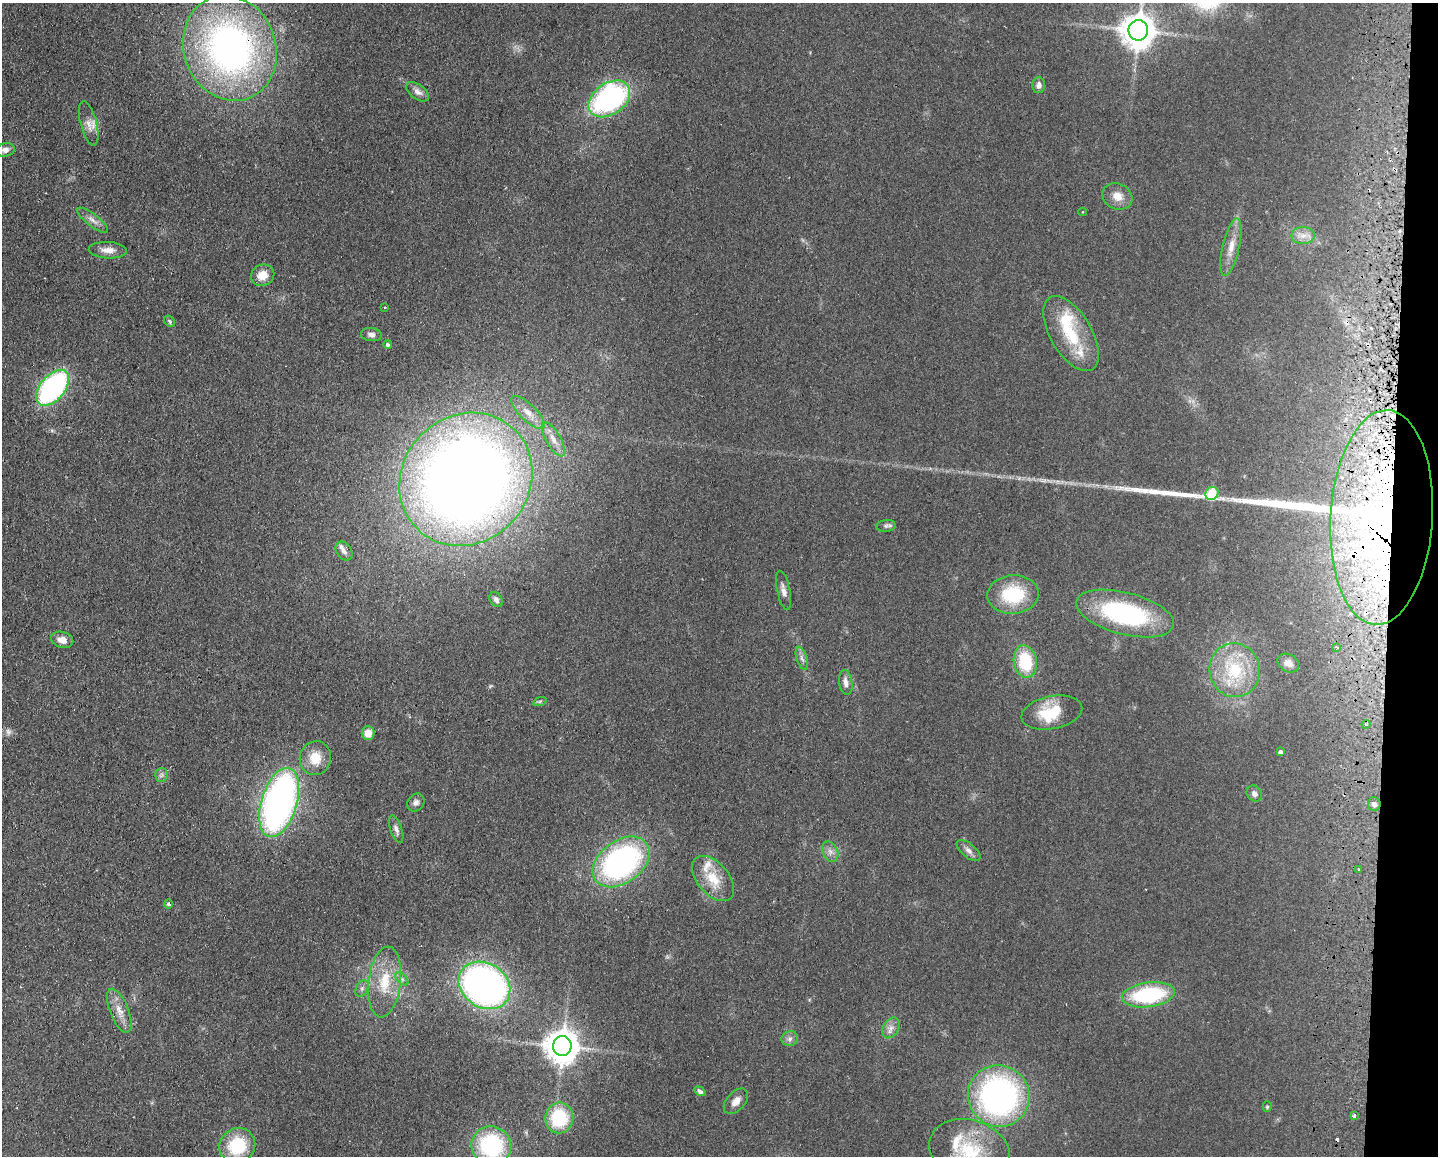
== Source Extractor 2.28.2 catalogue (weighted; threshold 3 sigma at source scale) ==
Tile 6 of 3 x 4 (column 3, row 2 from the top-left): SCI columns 3042-4477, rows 2319-3472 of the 4757 x 4636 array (HDU 1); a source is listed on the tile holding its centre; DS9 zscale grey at full resolution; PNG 1440 x 1158 px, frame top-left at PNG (2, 3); each listed source drawn as its Kron ellipse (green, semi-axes under 4 px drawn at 4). Shown black and unused: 3% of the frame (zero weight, under 2 of 3 exposures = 3% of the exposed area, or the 3 px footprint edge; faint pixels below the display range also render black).
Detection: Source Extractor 2.28.2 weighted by HDU 2 'WHT'; one run over the whole footprint, this tile lists its part. Background 0.0578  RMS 0.01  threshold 0.0467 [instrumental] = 3 sigma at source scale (4.5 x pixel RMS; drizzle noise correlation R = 1.50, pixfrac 1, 0.05/0.05 arcsec/px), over >= 5 px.
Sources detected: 91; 1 too faint to see at this stretch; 2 inside a brighter object's white glare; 2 cosmic-ray / hot-pixel residue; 1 long thin detection or spike segment (spike, bleed or trail) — neither listed nor drawn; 11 inside a brighter listed object's ellipse — not listed separately; the other 74 listed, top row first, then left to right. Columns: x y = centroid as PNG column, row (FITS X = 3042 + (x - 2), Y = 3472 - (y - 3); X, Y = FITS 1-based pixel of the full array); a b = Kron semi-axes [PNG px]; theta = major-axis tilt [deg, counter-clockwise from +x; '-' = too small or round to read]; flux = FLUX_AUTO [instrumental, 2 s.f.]
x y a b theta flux
1138 30 10 9 - 2100
230 48 54 46 -69 430
1039 85 8 6 89 5.1
418 92 13 7 -35 5.8
609 99 23 15 35 210
89 123 23 8 -75 9.1
5 150 9 6 8 6.2
1117 196 15 12 -26 12
1082 212 4 3 - 0.77
92 220 19 6 -37 7
1303 236 11 8 0 7.5
1231 247 29 8 77 14
108 250 19 8 -3 9.4
263 275 12 10 24 14
385 307 3 3 - 2.1
170 321 6 5 - 1.8
1071 334 42 21 -59 53
371 335 10 6 -6 4.3
388 344 4 4 - 2.3
53 388 21 12 50 220
528 413 22 8 -44 12
553 439 19 7 -60 9.8
466 479 70 63 45 1600
1212 493 7 6 - 62
1382 517 107 51 87 560
886 526 10 5 6 2.9
344 551 10 7 -54 4.8
784 590 20 6 -78 6.3
1013 594 26 19 4 60
496 599 8 6 -57 3.4
1125 613 50 21 -14 150
62 640 11 8 -16 9.2
1336 647 3 3 - 2.1
802 658 12 5 -72 4.1
1025 661 16 11 -80 50
1288 663 11 8 -31 6.5
1235 670 27 25 -79 54
846 682 13 6 -82 6.3
540 701 7 4 19 1.6
1052 713 31 16 11 37
1366 724 4 4 - 1.3
368 733 7 6 - 12
1280 752 4 4 - 3.3
315 758 17 15 81 21
161 775 7 6 - 2.7
1254 794 8 7 - 4.3
416 802 10 7 50 4.4
279 803 36 18 73 490
1374 804 7 6 - 5.6
396 829 14 5 -71 4.8
968 850 14 6 -40 5.5
830 852 11 7 -66 5.6
621 862 31 21 36 270
1359 869 3 3 - 2.5
713 879 26 16 -49 26
168 904 5 4 - 2.1
402 979 8 4 -45 2.6
385 982 35 16 83 39
484 985 27 22 -33 450
362 989 9 6 64 3.5
1148 995 27 12 7 100
119 1011 23 9 -68 13
891 1028 11 7 60 5.9
790 1039 8 7 - 4
562 1046 10 9 - 2100
700 1091 6 4 -32 3.6
999 1096 31 30 - 320
736 1101 15 9 48 8.2
1267 1107 5 4 - 1.5
1354 1115 3 3 - 12
559 1118 15 14 - 59
237 1146 18 17 - 53
491 1146 20 19 - 120
970 1151 41 31 -20 74
Overlapping masked pixels (flux is a lower limit): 2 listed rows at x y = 230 48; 1382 517
Isophote crosses this tile's border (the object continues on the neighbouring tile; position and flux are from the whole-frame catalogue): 3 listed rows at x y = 5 150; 491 1146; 970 1151